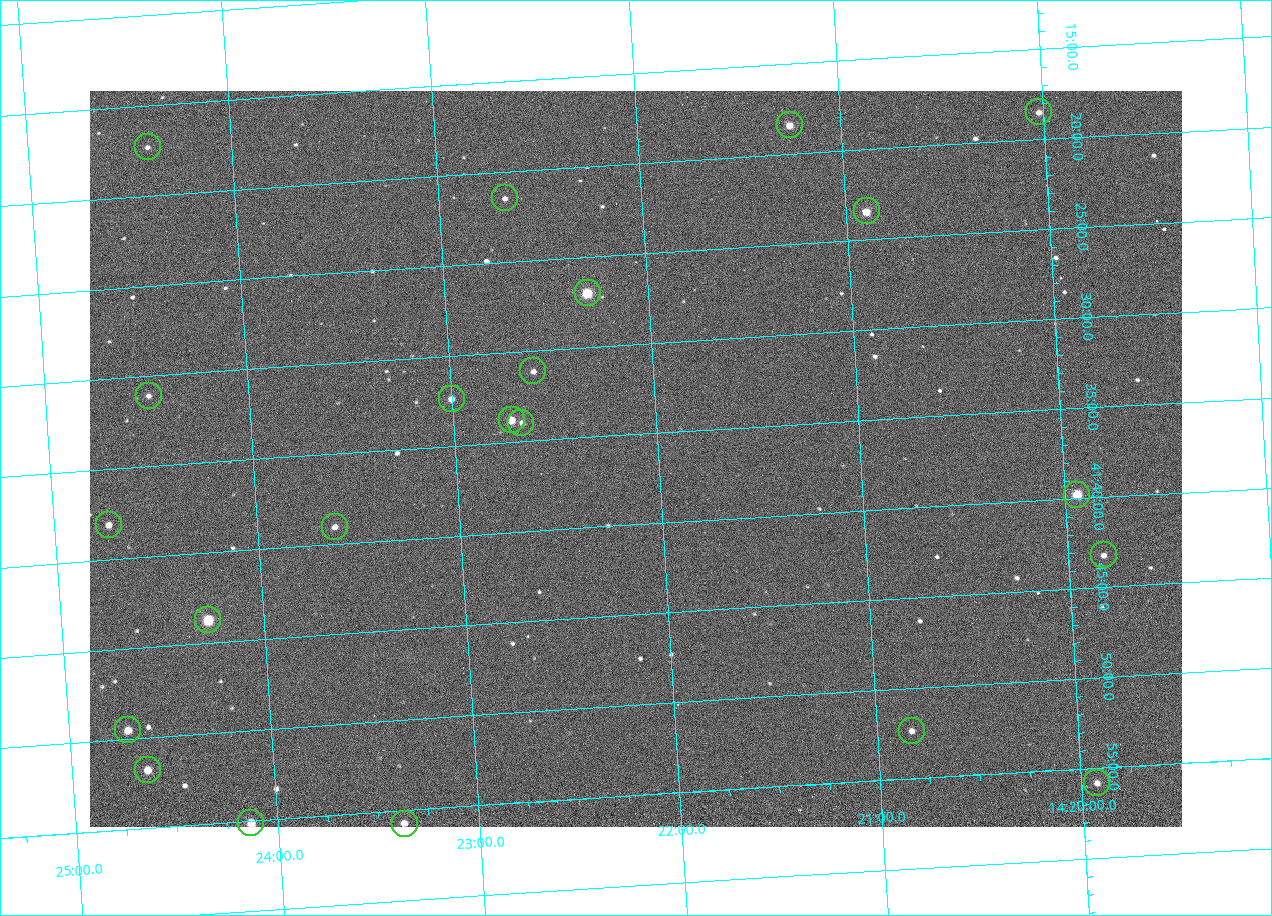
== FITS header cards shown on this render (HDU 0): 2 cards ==
NAXIS1  =                 1092 /fastest changing axis
NAXIS2  =                  736 /next to fastest changing axis

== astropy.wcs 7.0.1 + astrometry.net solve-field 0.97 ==
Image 1092 x 736 px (HDU 0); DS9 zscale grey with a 90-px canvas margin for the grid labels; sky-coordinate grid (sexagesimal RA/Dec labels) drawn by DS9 from the SOLVED WCS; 22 Tycho-2 reference stars matched to detected sources circled (green)
Header WCS: none
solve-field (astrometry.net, Tycho-2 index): SOLVED blind (the file carries no WCS)
Solved WCS: RA---TAN-SIP/DEC--TAN-SIP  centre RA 14:22:07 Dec +41:36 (215.53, +41.61 deg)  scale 3.33 arcsec/px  FOV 60.6' x 40.8'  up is -176 deg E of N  parity flipped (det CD > 0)
(file carries no celestial WCS; the grid is the blind solution)
Tycho-2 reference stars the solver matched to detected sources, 22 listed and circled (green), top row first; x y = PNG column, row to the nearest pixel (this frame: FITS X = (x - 90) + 1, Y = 736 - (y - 91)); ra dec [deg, ICRS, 3 dp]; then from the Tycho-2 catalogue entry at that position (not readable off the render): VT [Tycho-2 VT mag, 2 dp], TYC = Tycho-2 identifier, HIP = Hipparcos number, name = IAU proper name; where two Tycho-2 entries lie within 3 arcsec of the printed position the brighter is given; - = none
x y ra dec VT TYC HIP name
1039 112 215.006 +41.309 11.67 3038-298-1 - -
790 125 215.313 +41.307 10.54 3038-302-1 - -
148 147 216.103 +41.289 12.07 3038-286-1 - -
505 198 215.668 +41.358 11.71 3038-531-1 - -
867 211 215.224 +41.391 9.78 3038-588-1 - -
588 293 215.574 +41.451 8.73 3038-566-1 70240 -
533 371 215.647 +41.519 11.59 3038-488-1 - -
149 396 216.123 +41.518 12.02 3038-258-1 - -
452 399 215.750 +41.540 11.12 3038-479-1 - -
512 420 215.677 +41.563 10.23 3038-459-1 - -
521 423 215.666 +41.567 11.76 3038-461-1 - -
1077 495 214.985 +41.663 9.23 3038-464-1 - -
109 525 216.183 +41.635 11.01 3038-413-1 - -
335 527 215.904 +41.651 11.40 3038-603-1 - -
1104 555 214.956 +41.721 12.00 3038-491-1 - -
208 620 216.068 +41.729 8.81 3038-334-1 70409 -
128 730 216.177 +41.826 10.45 3038-108-1 - -
912 731 215.206 +41.873 11.51 3038-538-1 - -
148 770 216.156 +41.863 10.20 3038-555-1 - -
1097 783 214.980 +41.931 11.35 3038-237-1 - -
251 823 216.033 +41.919 10.06 3038-204-1 - -
405 824 215.843 +41.929 10.70 3038-161-1 - -